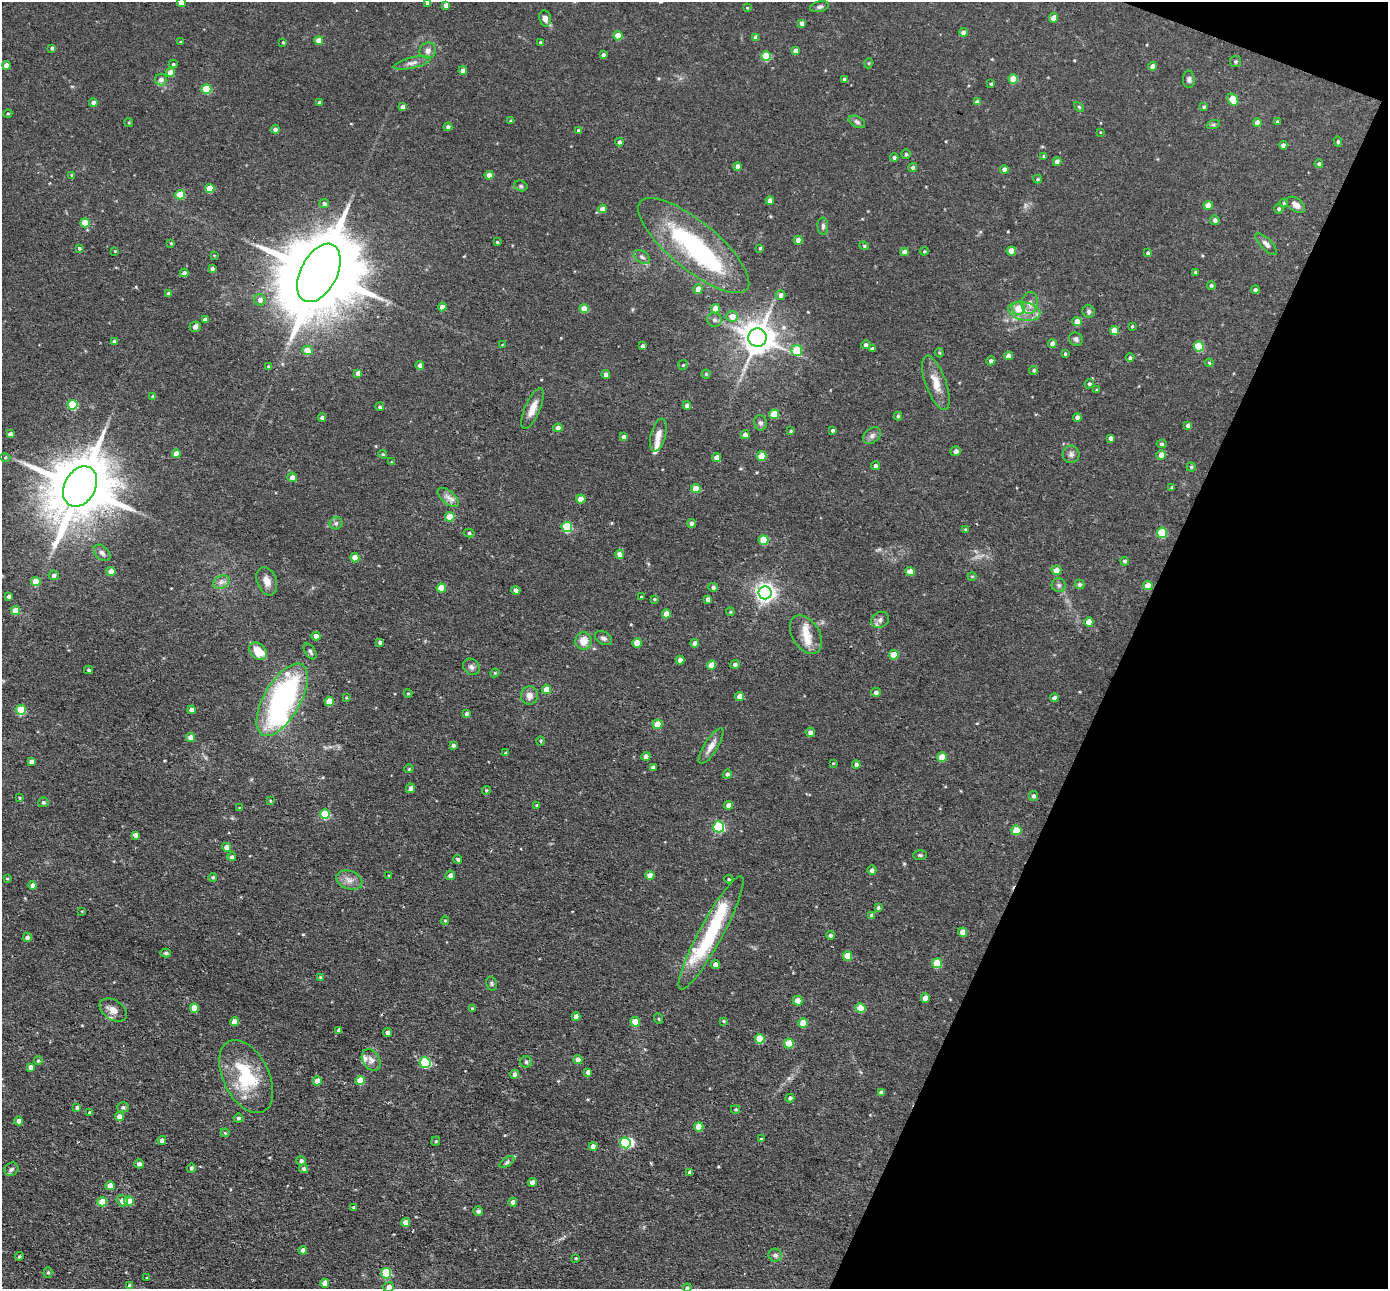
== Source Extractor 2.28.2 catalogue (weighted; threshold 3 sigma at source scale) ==
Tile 8 of 4 x 4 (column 4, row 2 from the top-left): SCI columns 4158-5543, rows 2712-3998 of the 5543 x 5555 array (HDU 1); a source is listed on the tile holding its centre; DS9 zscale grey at full resolution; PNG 1390 x 1291 px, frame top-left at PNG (2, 2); each listed source drawn as its Kron ellipse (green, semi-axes under 4 px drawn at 4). Shown black and unused: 20% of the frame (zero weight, under 2 of 3 exposures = <1% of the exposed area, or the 3 px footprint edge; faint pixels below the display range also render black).
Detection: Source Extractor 2.28.2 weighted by HDU 2 'WHT'; one run over the whole footprint, this tile lists its part. Background 0.0581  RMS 0.0075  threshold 0.0338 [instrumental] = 3 sigma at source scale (4.5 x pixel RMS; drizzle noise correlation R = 1.50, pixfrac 1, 0.05/0.05 arcsec/px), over >= 5 px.
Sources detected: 384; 4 inside a brighter object's white glare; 1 cosmic-ray / hot-pixel residue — neither listed nor drawn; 7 inside a brighter listed object's ellipse — not listed separately; the other 372 listed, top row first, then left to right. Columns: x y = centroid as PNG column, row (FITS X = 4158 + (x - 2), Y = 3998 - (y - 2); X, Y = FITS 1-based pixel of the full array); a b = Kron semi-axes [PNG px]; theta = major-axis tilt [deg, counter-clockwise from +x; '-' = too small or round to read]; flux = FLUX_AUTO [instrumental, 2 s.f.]
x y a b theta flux
181 3 4 4 - 6.2
428 3 4 4 - 3.3
446 5 4 4 - 3.3
820 7 9 5 11 1.9
747 8 4 4 - 0.66
545 18 8 6 -78 4.2
1054 18 5 4 - 7.1
802 23 4 4 - 3
964 32 4 4 - 4.3
618 36 4 4 - 11
756 37 4 4 - 4.5
319 40 4 4 - 7.5
180 42 3 3 - 0.68
283 42 3 2 - 0.62
541 42 4 3 - 0.97
52 48 4 4 - 1.5
428 51 8 8 - 3.6
795 51 4 4 - 3.6
603 55 4 3 - 2.1
766 56 5 5 - 27
1235 61 5 5 - 1.3
412 63 19 5 13 3.9
869 63 5 3 - 0.64
173 64 4 4 - 1.1
6 65 4 4 - 5
1153 66 4 4 - 4.5
463 71 4 4 - 4.7
170 73 4 4 - 12
844 79 4 4 - 1.4
1013 79 4 4 - 14
1189 79 8 6 89 2
161 80 6 5 - 3.4
991 84 3 3 - 0.99
206 89 5 5 - 27
1233 99 6 4 -55 17
93 102 4 4 - 3
319 102 3 3 - 1.7
977 102 4 4 - 3.4
403 107 4 4 - 3.2
1079 107 6 3 -45 0.83
1204 107 4 4 - 1.1
8 114 4 4 - 0.86
511 121 4 3 - 1.2
857 122 9 5 -29 1.9
1277 122 4 3 - 0.99
129 123 4 3 - 0.72
1257 123 4 4 - 5.6
1213 125 6 4 19 1.1
448 127 4 4 - 2.1
275 129 4 4 - 2.9
578 130 4 3 - 1.1
1101 132 3 2 - 0.74
619 142 4 4 - 2.3
1338 142 5 4 - 1.2
1283 145 4 4 - 2.7
906 154 4 4 - 1
1044 156 4 3 - 1.3
894 158 4 4 - 1.9
1057 162 4 4 - 3.6
1319 164 4 4 - 1.4
737 166 4 4 - 2.8
913 167 5 4 - 1.7
1004 169 4 4 - 3.2
72 175 4 3 - 0.8
489 175 4 4 - 6.4
1038 179 4 4 - 0.93
521 186 7 5 -17 1.4
210 188 4 4 - 15
180 195 4 4 - 20
770 200 4 4 - 4.4
1284 203 4 4 - 0.95
324 204 5 4 - 2.1
1208 205 4 4 - 7.3
1296 205 10 6 -36 4.5
603 209 4 4 - 6.4
1279 209 5 4 - 1.3
1215 220 5 4 - 2.8
85 223 4 4 - 16
823 226 8 5 -86 1.9
798 240 4 4 - 5.4
497 242 4 3 - 0.97
171 243 3 3 - 0.87
1266 244 14 5 -46 3.4
694 245 69 24 -39 110
864 246 5 4 - 1
79 248 4 3 - 1.2
760 248 4 3 - 0.9
115 251 3 3 - 0.68
924 251 4 4 - 0.82
1011 251 4 4 - 11
905 252 4 4 - 4.6
1148 253 4 4 - 2
214 255 4 2 - 0.51
642 257 9 5 -37 2.1
212 269 4 3 - 2
1196 272 4 4 - 1.3
184 273 4 4 - 2.9
319 273 32 18 62 12000
1211 285 4 4 - 1.2
698 289 5 4 - 7.7
1255 290 4 4 - 1.4
168 294 4 4 - 2.3
781 295 5 5 - 3.1
260 300 6 5 - 3.3
1030 303 11 8 82 4.3
442 307 4 4 - 6.4
1018 308 6 6 - 12
584 309 4 4 - 11
715 309 4 4 - 11
1024 311 16 9 -12 9.9
1089 311 6 6 - 1.8
732 316 6 5 - 7.6
205 320 4 4 - 3.4
714 320 7 7 - 2.3
1077 322 5 4 - 7.7
1132 326 3 2 - 0.79
195 327 5 5 - 2.1
1114 330 4 4 - 11
757 337 9 9 - 1500
1076 339 7 6 - 2
114 341 4 3 - 1.8
1052 344 4 4 - 4.7
502 345 4 2 - 0.49
866 345 5 4 - 1.8
642 346 4 3 - 2.4
1199 346 5 5 - 27
873 349 4 4 - 1.4
307 350 5 4 - 8.5
797 350 5 5 - 19
939 353 5 4 - 0.92
1065 354 3 3 - 1.1
1008 356 4 4 - 4.7
1130 358 4 4 - 1.7
991 361 4 4 - 2.1
1209 363 4 3 - 0.8
420 365 4 4 - 4
683 365 5 5 - 1
268 366 4 3 - 0.78
1034 370 4 4 - 1.2
358 373 4 4 - 3.8
706 374 4 4 - 0.9
606 375 4 4 - 3.5
936 383 28 10 -70 11
1089 384 5 4 - 1.4
1097 390 4 3 - 1.1
152 396 4 3 - 0.77
72 405 5 5 - 38
687 406 4 4 - 3.1
380 407 4 4 - 1.2
532 409 22 7 67 8.2
774 414 5 4 - 18
898 416 4 3 - 1.3
322 417 4 4 - 1.8
1077 417 4 4 - 3.5
760 423 7 6 - 2.3
1188 425 4 4 - 2.4
558 428 4 4 - 5.6
832 430 3 3 - 1.4
791 431 4 3 - 0.83
10 434 4 4 - 3.6
658 435 17 7 75 5.7
745 435 4 4 - 4.6
872 436 10 7 39 3.1
624 437 4 4 - 3.7
1111 438 4 4 - 2.9
1162 444 5 4 - 1.4
956 451 5 4 - 2.8
176 454 4 4 - 6.6
383 454 4 4 - 0.84
1071 454 9 8 - 2.6
1161 455 5 5 - 5.9
761 456 5 4 - 13
5 457 5 3 - 0.8
716 458 4 4 - 5.6
391 462 3 2 - 0.49
875 466 4 4 - 2.2
1191 467 4 4 - 1.1
292 477 5 4 - 4.8
80 486 21 15 62 6400
1172 487 4 4 - 0.81
696 489 4 4 - 12
448 497 13 6 -41 4.1
581 499 4 4 - 9.1
450 517 5 4 - 20
336 523 6 6 - 1.8
692 523 4 4 - 2.8
567 527 5 5 - 45
965 529 3 3 - 0.66
469 533 5 4 - 1.6
1162 533 5 5 - 28
764 540 5 5 - 23
102 553 10 6 -42 2.6
620 554 5 4 - 6
355 558 4 4 - 9.9
1125 561 4 4 - 1.9
1056 570 5 5 - 6.7
111 571 4 4 - 7
910 572 4 4 - 6.8
54 575 5 5 - 2
972 576 4 3 - 0.69
267 581 15 9 -69 6.3
36 582 4 4 - 16
221 582 9 6 21 3.1
1080 584 5 4 - 1.8
1059 585 7 7 - 1.9
1148 586 5 4 - 11
713 587 5 4 - 2.1
441 588 4 4 - 17
516 590 5 4 - 3
765 593 6 6 - 380
9 596 4 3 - 2.4
641 596 3 2 - 1.1
654 599 3 3 - 0.76
708 599 4 4 - 2.9
16 611 4 4 - 12
730 612 4 4 - 0.84
666 614 4 4 - 9.8
880 620 9 7 30 3.3
1089 622 4 4 - 7.8
806 635 21 13 -58 12
316 636 4 4 - 6.1
603 638 9 6 -29 2.3
583 641 9 8 - 8.2
380 642 4 3 - 1.8
637 643 5 4 - 13
695 643 4 4 - 4.4
258 651 10 7 -40 13
310 651 9 5 -56 1.8
894 655 5 4 - 13
680 660 4 4 - 4.3
735 664 4 4 - 2.6
711 665 4 4 - 9.3
471 667 9 7 -45 2.6
88 670 4 3 - 1.2
495 673 4 4 - 0.79
546 689 5 4 - 8
876 692 4 4 - 2.3
408 693 4 4 - 0.82
529 695 9 8 - 4.8
739 696 4 4 - 6.3
346 698 4 3 - 0.72
1054 698 4 4 - 3.5
282 700 40 18 60 140
329 701 4 4 - 14
21 710 5 5 - 26
192 710 4 4 - 5.5
467 714 4 4 - 1.5
657 724 5 4 - 14
810 732 4 4 - 3.1
190 737 4 4 - 5.2
541 741 5 3 - 0.75
453 745 4 3 - 1.9
711 746 20 6 58 5.8
506 753 4 4 - 1.6
646 757 4 4 - 4.7
942 757 4 4 - 15
31 761 4 4 - 3
833 763 3 2 - 0.59
856 764 4 4 - 2.3
653 768 4 3 - 2.4
409 769 4 4 - 0.84
727 774 4 4 - 2.4
410 788 5 4 - 2.7
486 790 4 4 - 1.3
1033 796 5 4 - 1.8
19 798 3 3 - 0.8
270 801 3 3 - 0.7
43 802 5 5 - 1.8
536 805 4 3 - 0.85
728 805 4 4 - 4.7
239 808 3 3 - 0.54
325 814 5 5 - 38
719 827 5 5 - 72
1016 830 5 5 - 20
135 835 4 4 - 3.5
226 847 4 4 - 4.8
920 855 7 5 -1 1.3
232 857 4 4 - 2
458 859 4 4 - 1.4
872 870 4 4 - 2.4
389 875 3 2 - 0.56
450 875 5 4 - 2.4
650 875 4 4 - 7.8
213 877 4 4 - 1.1
7 878 4 3 - 0.86
729 879 4 3 - 0.88
349 880 13 9 -20 5.1
33 885 4 4 - 3.8
878 908 4 3 - 1.5
82 911 4 3 - 0.54
872 915 4 4 - 2.9
445 921 4 4 - 0.93
962 932 4 4 - 7.4
711 933 64 11 61 69
830 935 4 4 - 1.8
27 937 4 4 - 2.9
166 953 5 4 - 1.2
847 956 5 5 - 14
937 963 5 5 - 21
715 965 4 4 - 5.7
320 977 3 3 - 0.74
491 983 7 5 -74 1.3
925 998 4 4 - 8.4
798 1001 5 5 - 7.1
194 1008 4 4 - 11
472 1008 4 3 - 0.79
860 1008 5 5 - 19
113 1010 15 9 -33 6.4
576 1017 4 4 - 5
659 1019 5 3 - 0.77
723 1021 4 3 - 0.79
234 1022 4 4 - 7.1
635 1022 5 4 - 14
803 1023 5 4 - 12
339 1030 4 3 - 1.9
388 1032 4 4 - 3.8
760 1039 5 5 - 21
789 1043 5 5 - 16
38 1060 4 3 - 0.92
371 1060 11 8 -58 4.4
578 1060 5 4 - 4.2
526 1062 6 5 - 1.3
425 1063 5 5 - 67
30 1067 4 4 - 2.9
588 1072 4 4 - 2.7
515 1074 4 4 - 2.9
246 1076 39 23 -63 48
360 1080 4 4 - 13
317 1081 4 4 - 7.8
881 1093 4 4 - 3.9
790 1098 4 4 - 2
77 1107 4 3 - 2.1
123 1107 5 5 - 1.3
736 1109 4 3 - 0.82
90 1112 4 3 - 0.71
119 1117 4 4 - 5.9
238 1118 5 4 - 1.4
19 1121 4 4 - 4.2
699 1127 4 4 - 14
225 1133 4 4 - 0.8
761 1139 3 3 - 0.85
162 1140 4 4 - 3.7
436 1141 4 4 - 0.92
625 1143 5 5 - 66
593 1146 4 4 - 4.8
301 1161 5 4 - 2
507 1162 8 4 36 1.5
139 1164 5 4 - 2.4
191 1168 4 4 - 1.6
11 1169 7 6 - 2.1
304 1169 4 4 - 2
690 1173 4 4 - 3.4
532 1182 4 4 - 6.4
110 1186 4 4 - 7.1
122 1201 6 5 - 4.4
129 1201 5 4 - 13
102 1202 5 4 - 19
513 1202 4 4 - 4.2
354 1207 4 4 - 1.5
478 1211 4 4 - 2.4
406 1223 4 4 - 8.4
303 1250 4 4 - 3.9
775 1255 7 6 - 2.4
19 1256 4 3 - 1.1
576 1258 4 3 - 0.73
48 1272 5 4 - 1.2
386 1273 5 5 - 42
147 1278 4 3 - 0.69
325 1283 4 4 - 6.5
130 1285 3 3 - 1.7
389 1287 5 5 - 4.2
687 1288 4 4 - 1.3
Isophote crosses this tile's border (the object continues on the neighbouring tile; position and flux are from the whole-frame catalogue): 4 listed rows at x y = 181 3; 428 3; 389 1287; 687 1288